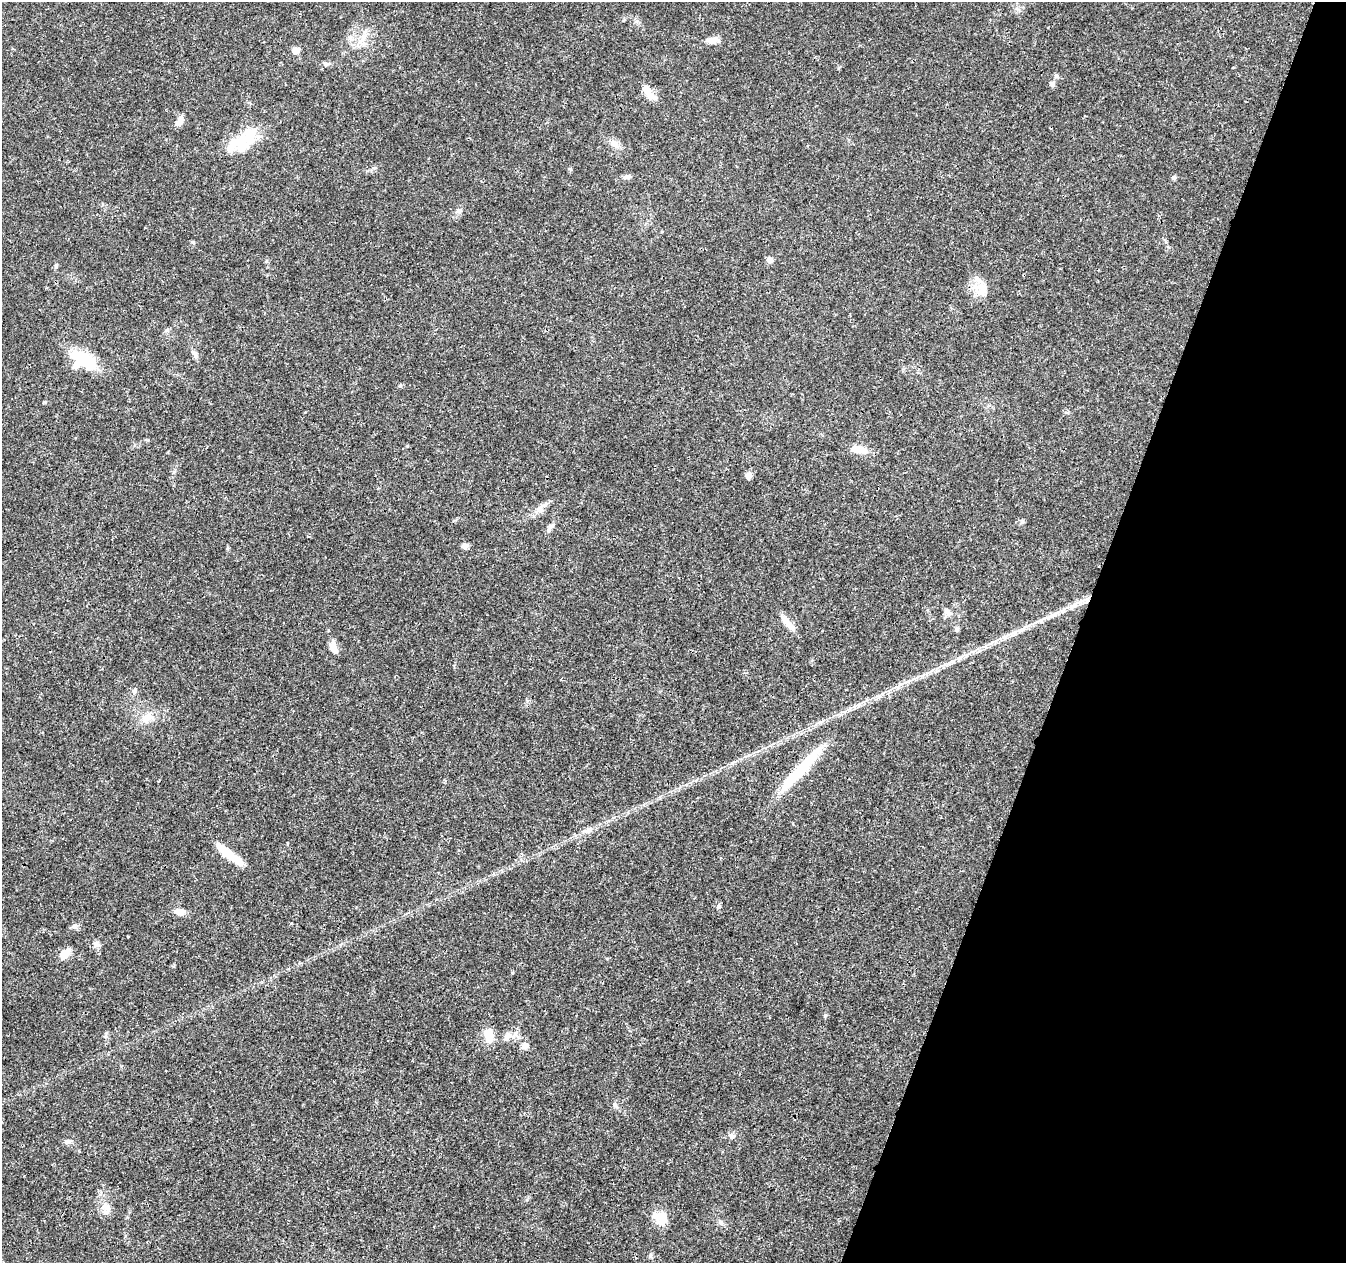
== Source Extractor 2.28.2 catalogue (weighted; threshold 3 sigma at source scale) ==
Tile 8 of 4 x 4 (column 4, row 2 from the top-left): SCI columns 4044-5387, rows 2804-4064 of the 5392 x 5545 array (HDU 1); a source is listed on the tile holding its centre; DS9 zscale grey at full resolution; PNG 1348 x 1265 px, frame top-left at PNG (2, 2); no overlay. Shown black and unused: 20% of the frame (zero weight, under 3 of 4 exposures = <1% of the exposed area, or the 3 px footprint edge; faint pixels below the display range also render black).
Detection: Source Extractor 2.28.2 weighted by HDU 2 'WHT'; one run over the whole footprint, this tile lists its part. Background 0.0266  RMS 0.0019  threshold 0.00874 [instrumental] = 3 sigma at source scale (4.5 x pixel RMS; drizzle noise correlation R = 1.50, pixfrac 1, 0.0396/0.0396 arcsec/px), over >= 5 px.
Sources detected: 57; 4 inside a brighter object's white glare — not listed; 1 inside a brighter listed object's ellipse — not listed separately; the other 52 listed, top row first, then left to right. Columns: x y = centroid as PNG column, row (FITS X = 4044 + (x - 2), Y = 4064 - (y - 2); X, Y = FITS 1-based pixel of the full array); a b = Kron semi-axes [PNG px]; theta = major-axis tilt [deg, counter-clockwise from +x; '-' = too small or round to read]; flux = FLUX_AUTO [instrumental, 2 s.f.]
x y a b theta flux
362 40 15 5 57 1.3
713 40 15 7 12 1.4
296 50 8 7 - 1.3
326 64 7 5 -20 0.44
1056 76 6 5 - 0.47
1052 84 7 6 - 0.58
648 92 19 8 -58 2.3
179 121 12 7 54 1.3
240 144 24 20 -90 5.1
615 144 11 9 -49 1.2
570 169 5 4 - 0.24
627 177 12 5 4 0.61
1174 177 6 5 - 0.4
459 211 7 5 21 0.48
770 260 6 6 - 0.8
56 266 6 5 - 0.3
983 288 16 12 -56 2.4
195 354 12 6 -60 0.69
83 360 30 18 -23 8.2
400 386 5 4 - 0.28
860 449 21 9 -13 2.3
748 475 7 6 - 1.1
540 509 10 5 -69 0.6
551 526 11 6 51 0.67
465 546 8 6 9 0.72
1077 603 23 4 27 1.8
947 612 10 7 -21 0.87
787 622 25 7 -49 2
957 630 7 5 -89 0.37
1005 636 12 4 26 0.86
333 648 14 8 -68 1.6
908 682 10 3 21 0.51
134 691 8 6 55 0.52
147 718 18 9 59 1.9
792 778 49 13 48 7.4
588 830 15 7 23 1.2
229 854 37 8 -37 4.5
719 906 5 5 - 0.36
180 912 11 7 -9 1.4
74 926 9 6 16 0.55
97 944 10 7 -26 0.7
65 954 15 8 45 1.8
825 1015 5 5 - 0.31
489 1035 16 10 -81 3.1
507 1036 15 8 45 1.4
525 1046 9 7 31 0.94
615 1105 9 6 -56 0.53
732 1136 8 7 - 0.69
67 1142 8 7 - 0.58
107 1208 16 11 -60 1.7
662 1219 22 14 -15 2.6
720 1222 8 6 -45 0.53
Overlapping masked pixels (flux is a lower limit): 1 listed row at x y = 1077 603
Unlisted compact peaks at least as high as the median listed source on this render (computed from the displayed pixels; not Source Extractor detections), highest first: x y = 193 242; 287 843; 291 923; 45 402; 106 1033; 266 261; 1022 521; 174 472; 838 68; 651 1254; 167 330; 24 1176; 527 701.